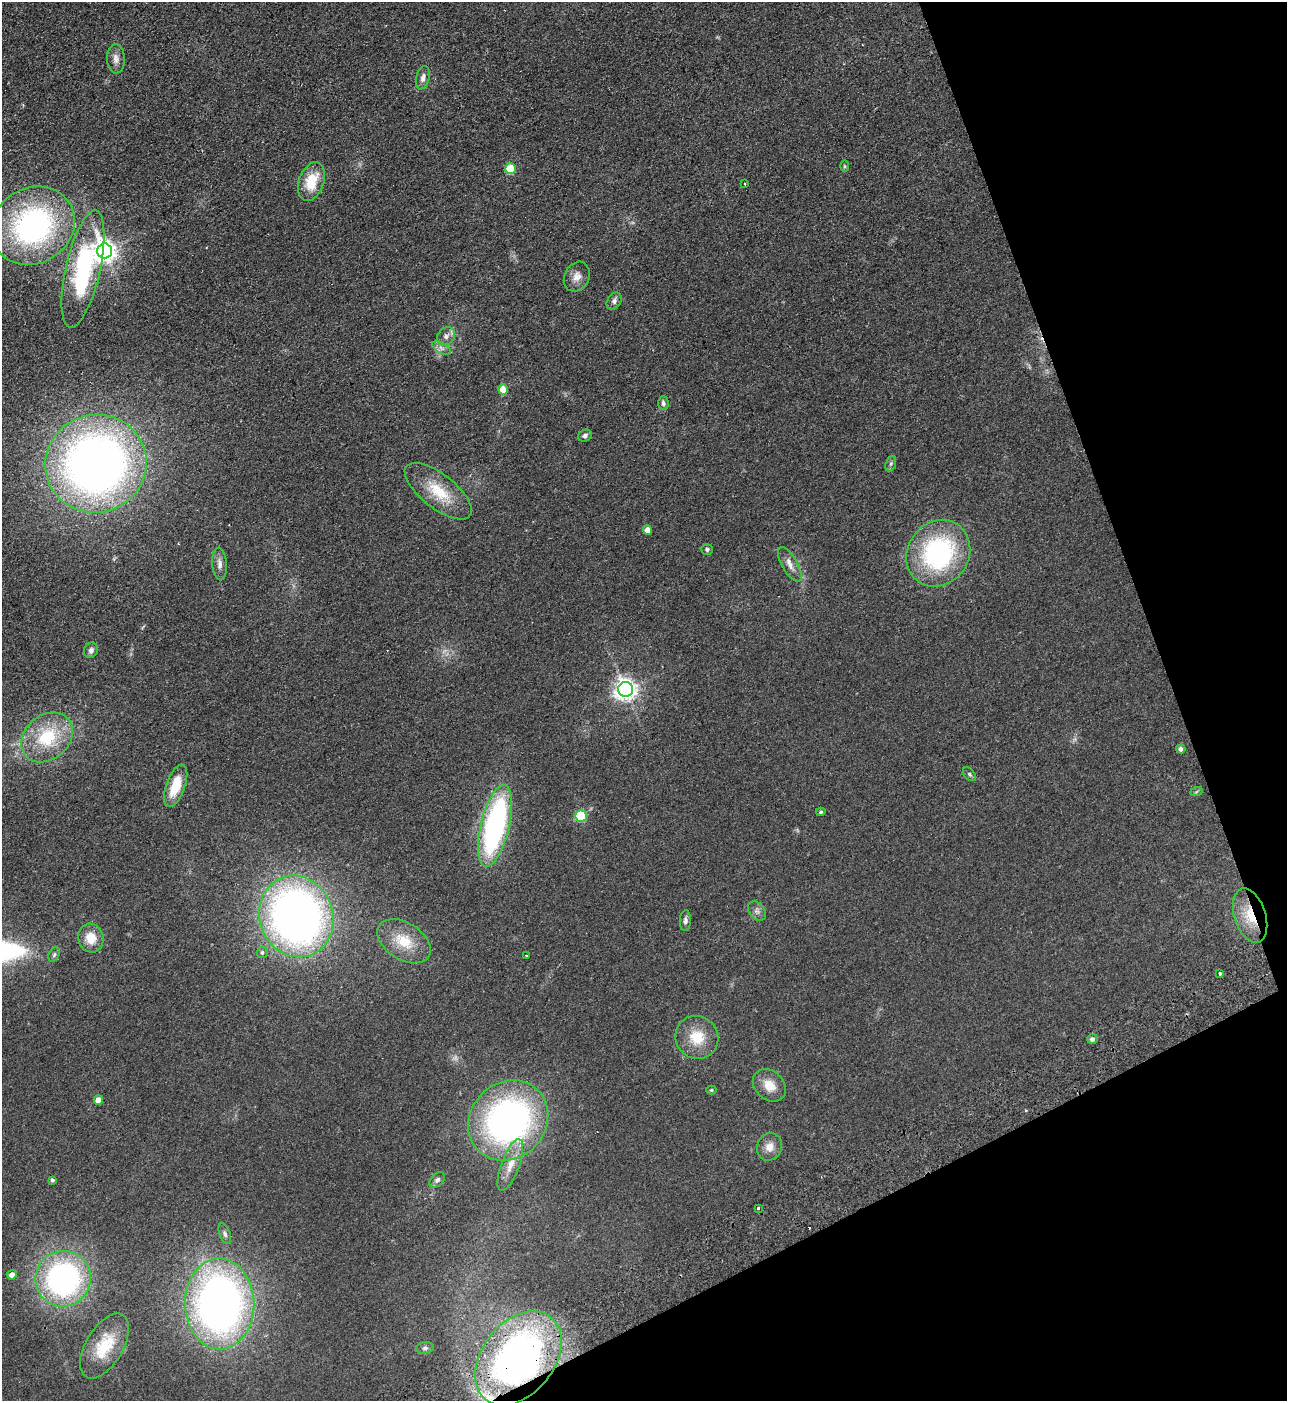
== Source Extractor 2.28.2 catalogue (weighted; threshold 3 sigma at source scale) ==
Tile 12 of 4 x 4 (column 4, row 3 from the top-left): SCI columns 4038-5322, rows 1453-2851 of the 5634 x 5702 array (HDU 1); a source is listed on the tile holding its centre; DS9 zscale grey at full resolution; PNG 1289 x 1403 px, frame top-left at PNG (2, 2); each listed source drawn as its Kron ellipse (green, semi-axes under 4 px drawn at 4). Shown black and unused: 19% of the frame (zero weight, under 2 of 3 exposures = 3% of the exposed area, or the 3 px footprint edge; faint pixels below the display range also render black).
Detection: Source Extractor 2.28.2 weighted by HDU 2 'WHT'; one run over the whole footprint, this tile lists its part. Background 0.113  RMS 0.011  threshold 0.0487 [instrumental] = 3 sigma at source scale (4.5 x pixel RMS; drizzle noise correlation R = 1.50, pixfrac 1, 0.05/0.05 arcsec/px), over >= 5 px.
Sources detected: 65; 2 cosmic-ray / hot-pixel residue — neither listed nor drawn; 1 inside a brighter listed object's ellipse — not listed separately; the other 62 listed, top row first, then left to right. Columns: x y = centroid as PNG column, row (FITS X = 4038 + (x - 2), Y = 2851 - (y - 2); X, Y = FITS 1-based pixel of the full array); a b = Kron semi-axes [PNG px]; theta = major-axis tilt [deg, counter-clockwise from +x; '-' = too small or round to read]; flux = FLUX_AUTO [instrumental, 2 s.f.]
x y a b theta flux
116 59 15 9 -87 6.4
423 78 12 6 76 5.1
845 166 6 4 -89 1.3
511 169 5 5 - 41
311 182 20 12 69 30
745 184 3 3 - 1.1
33 226 43 37 32 250
105 251 7 7 - 770
83 269 60 17 77 150
577 277 15 12 62 8.9
614 301 9 6 59 3.7
446 336 10 8 48 5.4
441 348 10 5 -28 4
503 389 5 4 - 20
663 403 7 5 -87 2.8
585 436 7 5 27 2.8
96 464 51 49 20 760
891 464 8 5 70 2.1
438 491 40 17 -38 37
648 530 5 4 - 11
707 549 6 5 - 2.4
938 553 35 30 55 160
219 564 16 7 -86 6.2
790 564 19 7 -60 8
91 650 8 6 59 3.8
626 689 7 7 - 710
47 737 28 22 41 55
1181 749 4 4 - 3.9
969 774 8 5 -50 2
176 786 22 9 70 29
1196 792 6 4 19 1.3
821 812 5 4 - 1.6
581 816 6 5 - 81
495 826 42 14 77 230
757 911 11 7 -51 4.3
296 916 41 36 -70 660
1250 916 28 15 -72 30
685 921 10 5 88 3.5
91 938 14 12 -72 17
404 941 29 18 -32 30
262 952 5 5 - 2.2
54 955 8 5 63 2.2
526 956 3 3 - 2.7
1220 974 3 3 - 1.8
697 1037 22 21 - 29
1092 1039 5 5 - 4.1
769 1085 18 14 -43 17
711 1090 5 4 - 1.4
98 1100 4 4 - 13
508 1120 42 37 45 350
769 1147 14 12 66 10
510 1165 27 9 69 14
52 1180 4 4 - 2.2
437 1180 9 6 45 2.9
758 1208 3 3 - 5.1
225 1234 11 5 -69 2.9
12 1275 5 4 - 7.3
63 1279 28 27 - 260
220 1304 45 35 -89 580
104 1346 36 18 59 40
425 1348 9 6 10 2.5
518 1358 53 36 52 430
Overlapping masked pixels (flux is a lower limit): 2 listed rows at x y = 1250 916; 518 1358